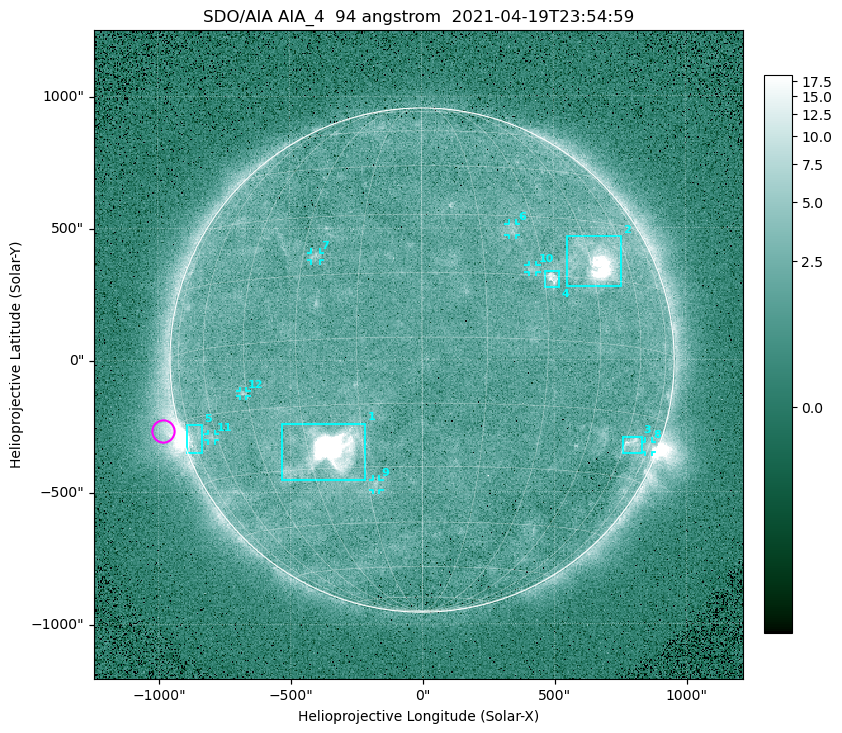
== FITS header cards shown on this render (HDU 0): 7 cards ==
TELESCOP= 'SDO/AIA '
INSTRUME= 'AIA_4   '
WAVELNTH=                   94
WAVEUNIT= 'angstrom'
DATE-OBS= '2021-04-19T23:54:59.12'
CTYPE1  = 'HPLN-TAN'
CTYPE2  = 'HPLT-TAN'

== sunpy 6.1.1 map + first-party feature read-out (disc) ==
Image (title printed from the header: SDO/AIA AIA_4  94 angstrom  2021-04-19T23:54:59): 512 x 512 px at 4.8 arcsec/px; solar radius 955 arcsec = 199 px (full disc in frame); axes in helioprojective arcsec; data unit not stated in the header (colour bar unlabelled)
Orientation: roll -0.138 deg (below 1 deg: not rotated)
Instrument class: DISC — disc imager (sunpy class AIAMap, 94 A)
Bright regions (active regions / flare kernels): reference = the median radial profile (limb darkening/brightening removed); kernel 5 px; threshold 5 sigma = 2.54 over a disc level ~1.77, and >= 1.15x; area >= 9 px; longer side >= 5 px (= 24 arcsec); searched inside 0.97 R_sun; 12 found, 12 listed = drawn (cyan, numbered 1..; 7 of them under ~33 arcsec drawn as corner ticks so the feature stays visible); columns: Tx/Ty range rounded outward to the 10 arcsec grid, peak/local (2 s.f.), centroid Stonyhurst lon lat
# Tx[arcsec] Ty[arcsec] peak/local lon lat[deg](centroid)
1 -540..-210 -460..-240 1493 -24 -26
2 550..760 280..470 40 +47 +19
3 760..830 -360..-290 4.5 +64 -22
4 460..520 270..340 6.5 +32 +14
5 -900..-830 -350..-240 6.2 -73 -19
6 330..360 470..520 2.9 +24 +26
7 -420..-380 380..410 3.2 -27 +20
8 840..870 -350..-310 3 +74 -22
9 -190..-160 -490..-450 3.1 -13 -34
10 400..440 330..360 2.8 +27 +16
11 -810..-780 -300..-280 2.7 -63 -20
12 -690..-660 -140..-110 2.9 -46 -11
Off-limb structures (1.02-1.3 R_sun): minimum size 50 px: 6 found; the strongest spans PA ~90..115 deg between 1.02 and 1.22 R_sun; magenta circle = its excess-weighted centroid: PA ~105 deg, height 1.06 R_sun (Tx ~-980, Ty ~-270 arcsec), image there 4.9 x the reference